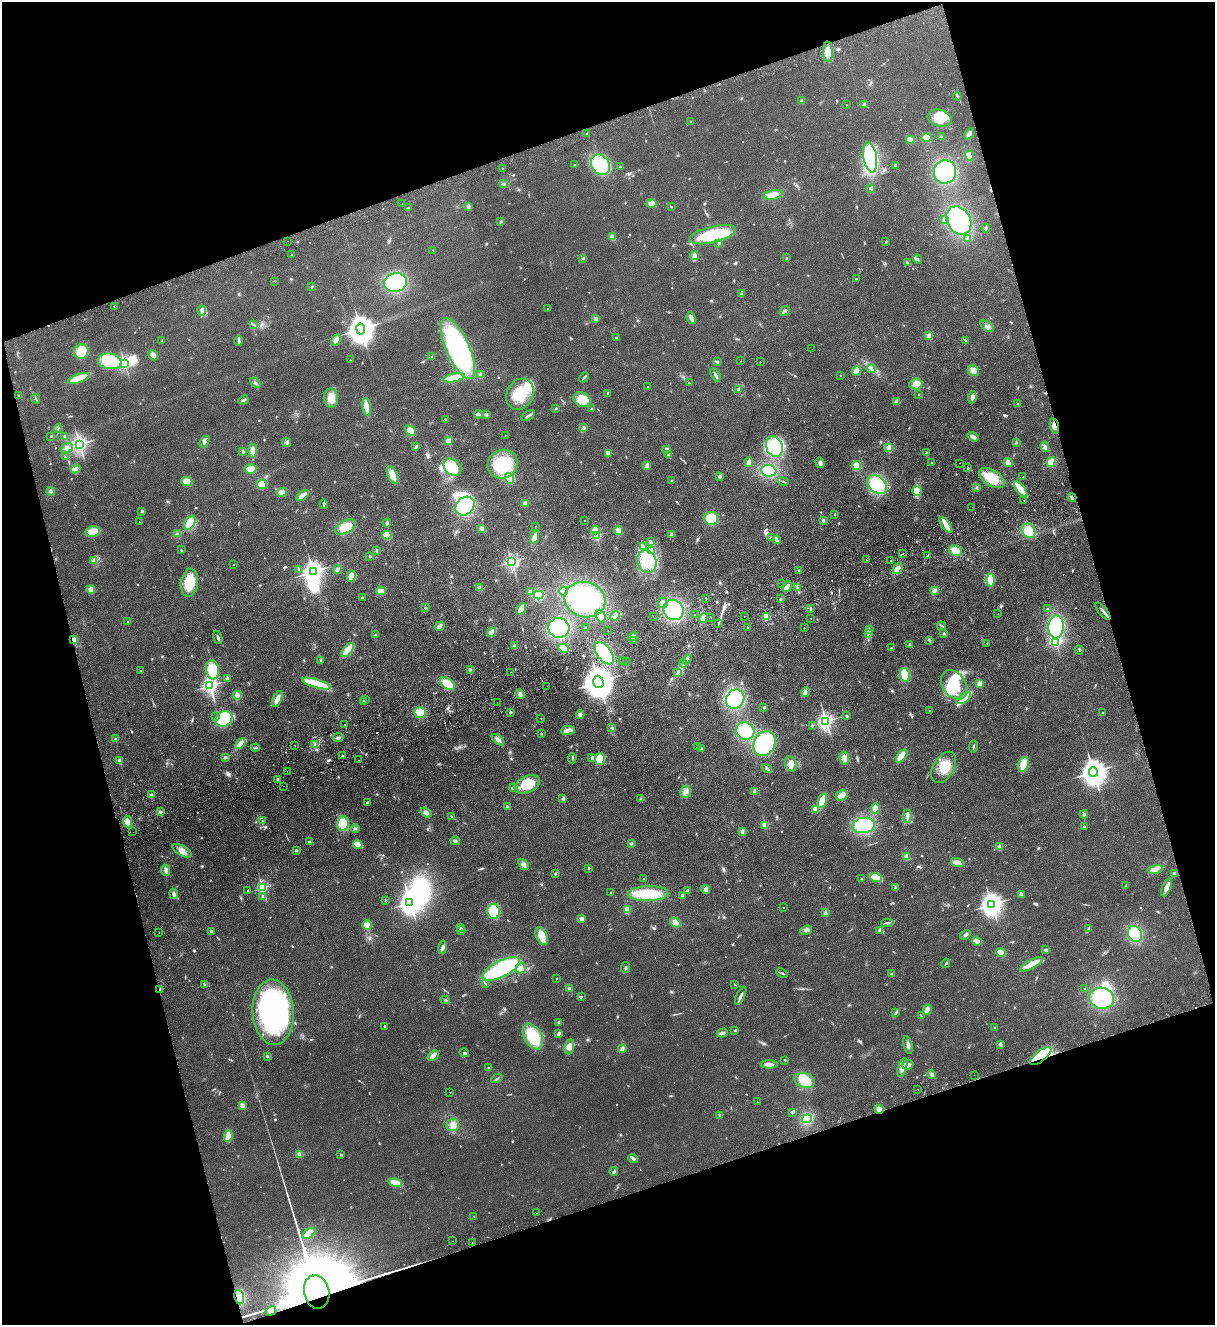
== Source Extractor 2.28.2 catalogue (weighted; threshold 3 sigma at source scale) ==
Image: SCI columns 294-5143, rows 57-5345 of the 5314 x 5400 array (HDU 1 of 3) = the unmasked area's bounding box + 8 px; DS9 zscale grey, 4 x 4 block average (1 PNG px = mean of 4 x 4 image px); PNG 1217 x 1327 px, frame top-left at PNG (2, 2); each listed source drawn as its Kron ellipse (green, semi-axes under 4 px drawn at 4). Shown black and unused: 36% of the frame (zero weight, under 2 of 3 exposures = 3% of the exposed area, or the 3 px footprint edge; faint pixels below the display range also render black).
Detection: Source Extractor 2.28.2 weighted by HDU 2 'WHT'. Background 0.0777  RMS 0.01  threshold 0.0467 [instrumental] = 3 sigma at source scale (4.5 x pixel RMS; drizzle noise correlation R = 1.50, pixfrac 1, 0.05/0.05 arcsec/px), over >= 5 px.
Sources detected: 988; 3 too faint to see at this stretch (4 x 4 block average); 16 inside a brighter object's white glare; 37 cosmic-ray / hot-pixel residue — neither listed nor drawn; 19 coinciding with a brighter row at this scale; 37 inside a brighter listed object's ellipse — not listed separately; of the other 876, all 500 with FLUX_AUTO >= 4.52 (the completeness limit of this list) listed and drawn (376 fainter detections not listed), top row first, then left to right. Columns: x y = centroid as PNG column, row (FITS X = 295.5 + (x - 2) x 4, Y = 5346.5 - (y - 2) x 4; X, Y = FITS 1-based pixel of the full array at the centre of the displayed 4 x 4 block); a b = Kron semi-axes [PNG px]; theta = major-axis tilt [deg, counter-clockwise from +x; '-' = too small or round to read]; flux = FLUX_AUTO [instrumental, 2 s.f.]
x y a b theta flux
828 52 10 5 -87 67
957 96 4 2 - 6.8
802 101 3 3 - 13
864 104 3 3 - 9.6
846 105 2 2 - 6.4
940 118 12 8 -14 130
691 122 2 2 - 14
586 134 2 2 - 17
969 134 6 3 54 23
941 137 3 2 - 12
927 138 5 4 - 48
910 140 4 3 - 31
969 156 5 4 - 36
870 157 15 6 -81 760
574 165 2 2 - 13
600 165 11 8 -55 280
895 165 2 2 - 49
620 167 2 2 - 23
502 168 2 2 - 7.7
945 172 12 11 - 510
504 184 3 3 - 11
870 189 3 2 - 5.1
773 195 9 4 10 78
402 204 2 2 - 36
652 204 5 3 - 44
468 207 3 3 - 11
671 207 2 2 - 5.9
409 208 4 2 - 11
944 220 4 2 - 14
959 220 15 11 -58 620
501 222 3 2 - 6
986 228 4 2 - 10
712 235 24 8 14 360
612 237 3 3 - 42
967 238 3 2 - 9.4
288 241 2 2 - 4.6
886 241 2 2 - 5.4
719 243 3 2 - 7.6
433 250 2 2 - 8.1
292 255 2 2 - 17
694 256 4 3 - 21
583 258 4 2 - 10
786 258 2 2 - 19
917 259 5 3 - 12
907 263 3 2 - 11
856 279 2 2 - 25
275 281 4 2 - 5.7
396 282 11 9 13 420
312 287 3 2 - 5.8
741 294 4 2 - 6.5
114 307 2 2 - 4.5
548 309 2 2 - 14
202 310 5 3 - 16
785 311 5 3 - 24
595 318 4 3 - 19
691 318 6 3 -70 18
254 324 4 2 - 8.3
987 326 8 3 -35 19
361 329 5 4 - 11000
929 336 2 2 - 220
616 338 3 2 - 10
336 340 6 3 61 32
965 340 4 2 - 10
162 341 2 2 - 5.3
239 341 5 3 - 13
458 348 33 11 -66 1400
812 349 2 2 - 5.4
81 351 7 7 - 140
153 355 5 4 - 31
432 357 2 2 - 5.7
350 360 2 2 - 6.7
110 361 12 7 -9 330
741 361 2 2 - 5.3
717 362 3 3 - 8.2
760 362 2 2 - 8.2
124 363 2 2 - 1200
872 369 4 3 - 14
973 370 6 5 - 28
857 371 5 3 - 68
481 375 2 2 - 150
715 375 7 3 -63 16
840 375 2 2 - 13
584 377 5 2 - 11
79 378 11 4 19 150
454 378 11 4 13 110
255 383 6 2 -43 10
689 383 2 2 - 11
916 384 6 5 - 59
647 387 2 2 - 18
738 389 3 3 - 9.9
608 393 3 2 - 6.5
520 394 16 13 63 200
918 394 2 2 - 7.1
18 395 2 2 - 10
972 397 6 3 81 24
331 398 9 7 -89 85
36 399 5 2 - 6.3
243 400 5 2 - 12
582 400 9 7 -31 130
897 402 3 3 - 30
1018 404 2 2 - 35
367 407 9 3 -81 120
556 408 3 2 - 5.3
591 409 2 2 - 26
478 414 4 2 - 13
486 415 3 3 - 8.7
528 416 7 2 32 15
445 419 2 2 - 24
1054 426 8 3 -75 35
584 427 2 2 - 62
58 428 4 2 - 5.6
410 430 6 4 -41 53
505 435 2 2 - 5.2
51 436 3 2 - 5.1
65 436 3 2 - 9.7
973 437 6 3 -34 28
448 441 2 2 - 270
205 442 6 4 59 19
286 442 5 3 - 19
1016 442 3 2 - 6.3
79 444 3 2 - 2700
416 446 4 2 - 13
774 446 11 8 -67 320
1045 447 5 3 - 15
67 448 6 4 22 26
889 448 3 2 - 74
667 449 4 3 - 13
243 451 3 3 - 9.3
253 451 7 4 89 49
609 453 4 4 - 16
926 453 3 2 - 5.8
668 454 2 2 - 5.8
65 457 3 2 - 4.7
749 462 5 3 - 25
1008 462 4 4 - 34
1051 462 5 4 - 64
820 463 5 3 - 22
931 463 2 2 - 5.5
960 463 2 2 - 8.4
503 464 15 14 - 400
857 465 4 4 - 70
647 466 4 3 - 37
453 467 10 7 -42 150
968 468 3 2 - 6.4
75 469 5 3 - 17
251 469 6 4 9 72
769 471 7 6 - 210
392 475 9 4 -66 74
720 476 3 3 - 13
1023 477 2 2 - 7.5
510 478 5 4 - 120
992 478 14 8 -31 160
187 481 5 4 - 77
671 481 2 2 - 28
783 481 5 2 - 8.8
262 484 5 4 - 55
877 485 11 8 -43 210
977 488 3 2 - 5.3
1021 489 9 3 -51 150
51 491 4 4 - 15
917 491 5 4 - 29
282 492 5 4 - 39
302 495 7 3 39 48
1072 497 4 2 - 16
1024 500 2 2 - 5.5
525 503 3 3 - 36
324 504 5 2 - 9
465 506 10 8 42 420
972 507 2 2 - 5.9
142 511 2 2 - 14
835 514 2 2 - 5.4
711 518 7 6 - 150
585 520 2 2 - 5
823 520 3 3 - 9.1
139 522 2 2 - 4.9
190 523 8 4 59 96
387 523 4 3 - 15
946 525 9 4 -54 46
535 526 2 2 - 4.5
345 527 11 6 28 110
482 528 4 3 - 13
595 530 4 4 - 82
618 531 4 3 - 38
1028 531 8 6 -50 130
93 532 7 5 10 110
178 533 3 3 - 9.8
672 534 4 3 - 14
387 535 4 4 - 91
596 535 2 2 - 570
535 537 7 3 68 78
771 538 2 2 - 16
777 540 4 3 - 13
650 541 3 2 - 8
643 547 4 2 - 8.5
181 550 3 2 - 7.5
376 551 2 2 - 7.9
651 551 3 2 - 11
955 551 7 5 -25 58
902 554 2 2 - 9.9
928 555 3 2 - 4.9
370 556 2 2 - 28
93 560 3 3 - 11
866 560 2 2 - 8.8
891 560 2 2 - 5
512 562 2 2 - 1400
647 562 11 9 -67 220
233 565 2 2 - 5.3
898 568 6 4 53 32
299 569 3 2 - 4.6
337 569 4 3 - 12
799 570 3 2 - 6.3
313 572 3 3 - 4900
352 576 6 4 76 55
990 580 6 3 89 98
189 583 14 8 81 210
782 583 2 2 - 13
787 587 5 3 - 38
480 588 4 3 - 30
797 588 3 2 - 8.8
91 590 4 3 - 44
934 590 4 4 - 16
381 591 5 3 - 56
564 591 4 4 - 81
530 592 3 3 - 29
539 595 5 4 - 180
362 598 3 2 - 6.3
706 598 3 2 - 7
781 599 3 2 - 5.4
585 600 21 17 -15 520
663 603 5 4 - 37
425 608 3 2 - 5.9
521 609 6 2 55 77
810 609 4 2 - 7.8
1047 609 3 2 - 8.6
674 610 10 9 - 470
1103 611 10 2 -51 23
998 614 2 2 - 6.8
694 615 2 2 - 13
601 616 6 5 - 40
615 616 5 3 - 21
653 616 2 2 - 8.6
744 616 2 2 - 5.9
766 616 4 3 - 77
711 617 2 2 - 4.9
703 618 5 2 - 76
811 618 2 2 - 5.2
128 622 2 2 - 31
719 623 2 2 - 5.6
440 626 5 3 - 26
942 626 4 2 - 8.6
748 627 2 2 - 17
1056 627 12 7 87 430
559 628 10 10 - 490
585 628 2 2 - 20
804 628 2 2 - 9.3
869 630 3 2 - 4.8
608 631 2 2 - 4.6
491 632 5 3 - 46
869 633 3 2 - 7.1
944 634 3 2 - 7.4
375 635 2 2 - 19
218 637 7 2 -72 13
633 637 5 3 - 23
74 640 4 3 - 48
929 640 3 2 - 6.7
633 641 2 2 - 6.5
1056 642 2 2 - 710
987 643 2 2 - 13
910 644 2 2 - 17
514 646 2 2 - 68
563 648 5 4 - 61
891 648 2 2 - 5.4
348 650 8 4 50 140
1079 650 4 2 - 8.6
604 653 13 7 -53 420
687 659 5 2 - 18
321 660 3 2 - 5.2
622 661 2 2 - 13
626 662 2 2 - 5.6
683 664 4 2 - 9.4
470 669 3 2 - 6.6
212 670 9 6 -80 180
141 671 2 2 - 4.7
511 672 2 2 - 8.2
677 672 2 2 - 4.7
905 675 7 5 -78 160
227 678 4 3 - 13
598 682 6 5 - 15000
447 683 8 5 -35 110
316 684 15 3 -16 310
979 684 2 2 - 200
954 685 16 11 -55 240
210 686 3 2 - 2300
547 686 2 2 - 4.6
806 692 5 2 - 11
520 694 5 3 - 25
237 695 5 4 - 17
964 698 8 4 37 120
277 699 8 4 67 54
365 699 2 2 - 7.9
735 699 10 9 - 500
364 701 2 2 - 9.6
497 702 2 2 - 5.9
764 707 3 2 - 7.4
929 710 2 2 - 11
420 712 5 5 - 92
510 712 2 2 - 46
1102 712 2 2 - 9.3
580 715 4 4 - 20
847 716 2 2 - 48
216 717 4 2 - 8.7
541 718 2 2 - 5.9
224 719 9 7 31 340
826 721 3 2 - 2100
345 724 2 2 - 5.3
812 726 3 2 - 8.9
612 728 2 2 - 36
568 730 7 3 6 43
745 731 9 8 - 210
541 734 2 2 - 24
338 738 5 3 - 19
115 739 2 2 - 62
498 740 7 4 -42 30
240 744 6 3 46 100
764 744 13 10 61 480
295 745 2 2 - 7.5
315 745 2 2 - 6.4
698 746 3 2 - 6.3
973 747 6 2 81 7.5
255 748 4 2 - 6.1
702 749 3 3 - 11
342 756 2 2 - 23
902 756 7 4 52 80
225 757 3 3 - 10
572 758 5 2 - 7.7
592 758 2 2 - 26
844 758 6 4 -79 28
600 759 6 5 - 110
120 760 2 2 - 130
358 760 2 2 - 4.8
791 764 8 5 -67 38
1023 764 7 5 65 99
944 767 17 10 59 130
767 768 5 3 - 11
287 771 2 2 - 4.8
1093 772 5 4 - 8100
277 779 3 3 - 6.7
527 784 13 8 25 170
283 786 2 2 - 5.4
514 788 4 3 - 20
754 791 4 3 - 15
686 792 6 5 - 27
151 794 3 2 - 6.6
842 795 6 5 - 36
563 798 3 3 - 9.1
641 799 4 3 - 8.7
822 800 7 4 71 110
367 803 3 3 - 7.1
508 807 4 2 - 8.9
875 808 5 3 - 48
815 809 4 3 - 28
160 812 3 2 - 9.9
426 813 6 4 -38 27
1084 814 4 3 - 11
452 816 3 2 - 5.3
907 816 6 3 88 19
128 821 6 4 -83 36
262 821 3 2 - 4.7
343 824 7 6 - 130
765 825 2 2 - 260
864 825 11 7 8 340
1084 826 2 2 - 36
355 828 4 3 - 11
742 831 4 2 - 10
133 832 2 2 - 4.6
455 841 5 3 - 14
310 842 2 2 - 16
631 843 3 3 - 8.2
358 845 5 3 - 100
1000 847 2 2 - 160
296 850 3 2 - 6.6
182 851 11 5 -30 45
907 857 4 4 - 24
957 863 6 3 -18 93
523 865 6 4 -53 27
589 868 2 2 - 20
1155 869 8 3 14 28
165 870 5 3 - 25
555 874 3 2 - 7.1
1174 874 4 4 - 16
876 877 6 3 -19 210
643 878 2 2 - 4.7
862 878 2 2 - 17
1126 886 3 2 - 13
1167 887 9 4 67 38
262 888 2 2 - 790
895 888 3 2 - 6
706 889 4 3 - 22
248 890 2 2 - 21
687 890 2 2 - 42
611 893 2 2 - 7.3
174 894 5 3 - 19
648 894 20 7 2 260
1021 894 3 2 - 32
682 895 3 3 - 9.8
263 896 2 2 - 31
385 900 3 2 - 4.6
410 903 3 2 - 4500
991 904 4 3 - 5200
783 907 2 2 - 9.4
627 910 4 2 - 110
494 911 8 6 -83 190
825 913 4 3 - 9.2
582 919 4 3 - 18
675 922 6 4 -36 37
887 923 6 2 3 11
367 925 4 4 - 49
461 928 4 2 - 7.7
1089 928 3 2 - 5.9
806 930 6 4 19 21
879 930 3 2 - 11
461 931 4 2 - 8.7
211 932 4 2 - 12
159 933 2 2 - 5.5
1135 934 8 7 - 230
965 935 5 3 - 16
542 936 9 5 -66 98
977 941 5 3 - 35
443 947 7 3 80 18
1046 950 3 2 - 6.4
1001 952 5 3 - 55
946 963 5 2 - 7.4
1032 964 12 3 29 200
521 968 5 5 - 45
626 968 5 3 - 11
501 969 20 8 27 690
782 973 6 2 -25 10
891 974 3 2 - 7.4
557 978 2 2 - 10
485 983 3 2 - 6.7
205 984 4 2 - 5.3
735 984 4 2 - 4.7
569 988 4 3 - 10
160 989 3 2 - 7.2
1085 989 2 2 - 17
741 996 10 2 64 24
581 997 3 2 - 9.1
1101 998 12 10 -12 400
445 1000 5 2 - 7.1
927 1010 5 3 - 20
273 1012 32 20 -87 1600
896 1013 4 3 - 9.5
921 1016 4 2 - 5.8
559 1022 3 2 - 5.8
385 1026 2 2 - 18
995 1028 2 2 - 52
735 1030 4 2 - 6.9
722 1033 5 3 - 22
559 1034 4 2 - 14
533 1037 14 8 -61 220
1000 1044 3 3 - 12
908 1045 9 3 -77 21
569 1047 8 4 80 44
622 1049 4 3 - 20
464 1053 5 3 - 12
267 1056 3 2 - 7.5
433 1056 6 3 42 51
1041 1056 13 5 37 330
785 1060 2 2 - 4.7
769 1064 8 3 -1 48
908 1065 5 4 - 29
489 1068 2 2 - 6.1
902 1068 9 4 74 40
932 1074 5 3 - 13
974 1075 2 2 - 9.2
497 1078 6 2 31 9.8
804 1080 10 7 -16 130
918 1089 2 2 - 6.9
450 1092 2 2 - 9.8
757 1102 2 2 - 6.4
242 1105 2 2 - 160
879 1109 4 4 - 25
793 1112 4 2 - 11
720 1115 3 2 - 7.2
807 1119 5 4 - 150
453 1125 6 6 - 42
228 1136 5 3 - 90
300 1154 2 2 - 170
341 1155 2 2 - 9.7
633 1158 5 3 - 13
614 1171 4 2 - 11
395 1183 6 3 -16 77
537 1213 2 2 - 16
474 1216 2 2 - 6
309 1233 7 4 36 64
453 1241 2 2 - 5.1
472 1243 2 2 - 5.8
317 1292 17 12 -79 180000
239 1297 7 5 -83 210
271 1311 6 3 32 20
Overlapping masked pixels (flux is a lower limit): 8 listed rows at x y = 1054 426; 1072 497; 1103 611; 74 640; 160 989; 1041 1056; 317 1292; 239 1297
Diffuse or blended objects may show on this block-average render without a row.